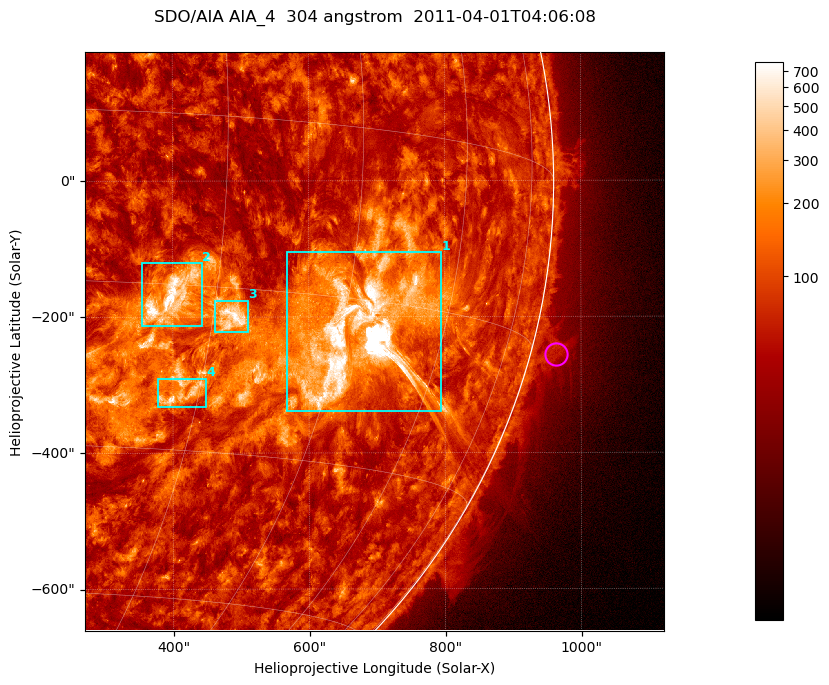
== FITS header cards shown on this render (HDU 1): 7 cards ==
TELESCOP= 'SDO/AIA '           / For AIA: SDO/AIA
INSTRUME= 'AIA_4   '           / For AIA: AIA_ATA1, AIA_ATA2, AIA_ATA3 or AIA_AT
WAVELNTH=                  304 / [angstrom] Wavelength
WAVEUNIT= 'angstrom'           / Wavelength unit: angstrom
DATE-OBS= '2011-04-01T04:06:08.123' / [ISO] Date when observation started; ISO 8
CTYPE1  = 'HPLN-TAN'           / CTYPE1; Typically HPLN
CTYPE2  = 'HPLT-TAN'           / CTYPE2; Typically HPLT

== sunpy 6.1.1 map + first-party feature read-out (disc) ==
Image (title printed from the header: SDO/AIA AIA_4  304 angstrom  2011-04-01T04:06:08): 1418 x 1418 px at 0.6 arcsec/px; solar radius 960 arcsec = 1600 px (partial field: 18% of the solar disc is inside the frame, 73% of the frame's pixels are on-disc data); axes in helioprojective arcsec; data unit not stated in the header (colour bar unlabelled)
Orientation: roll -0.132 deg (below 1 deg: not rotated)
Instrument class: DISC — disc imager (sunpy class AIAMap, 304 A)
Bright regions (active regions / flare kernels): reference = the on-disc median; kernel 11 px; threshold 5 sigma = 175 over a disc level ~72.7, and >= 1.15x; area >= 2010 px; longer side >= 17 px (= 10 arcsec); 4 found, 4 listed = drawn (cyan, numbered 1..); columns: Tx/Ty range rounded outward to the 2 arcsec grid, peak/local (2 s.f.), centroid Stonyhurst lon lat
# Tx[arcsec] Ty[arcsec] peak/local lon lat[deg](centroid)
1 566..794 -340..-104 94 +48 -18
2 354..444 -214..-120 12 +26 -16
3 460..510 -224..-176 10 +32 -18
4 376..448 -332..-290 8.4 +28 -25
Off-limb structures (1.02-1.3 R_sun): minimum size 400 px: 5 found; the strongest spans PA ~250..260 deg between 1.02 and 1.08 R_sun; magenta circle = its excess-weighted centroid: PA ~255 deg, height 1.04 R_sun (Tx ~962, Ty ~-256 arcsec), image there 2.3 x the reference